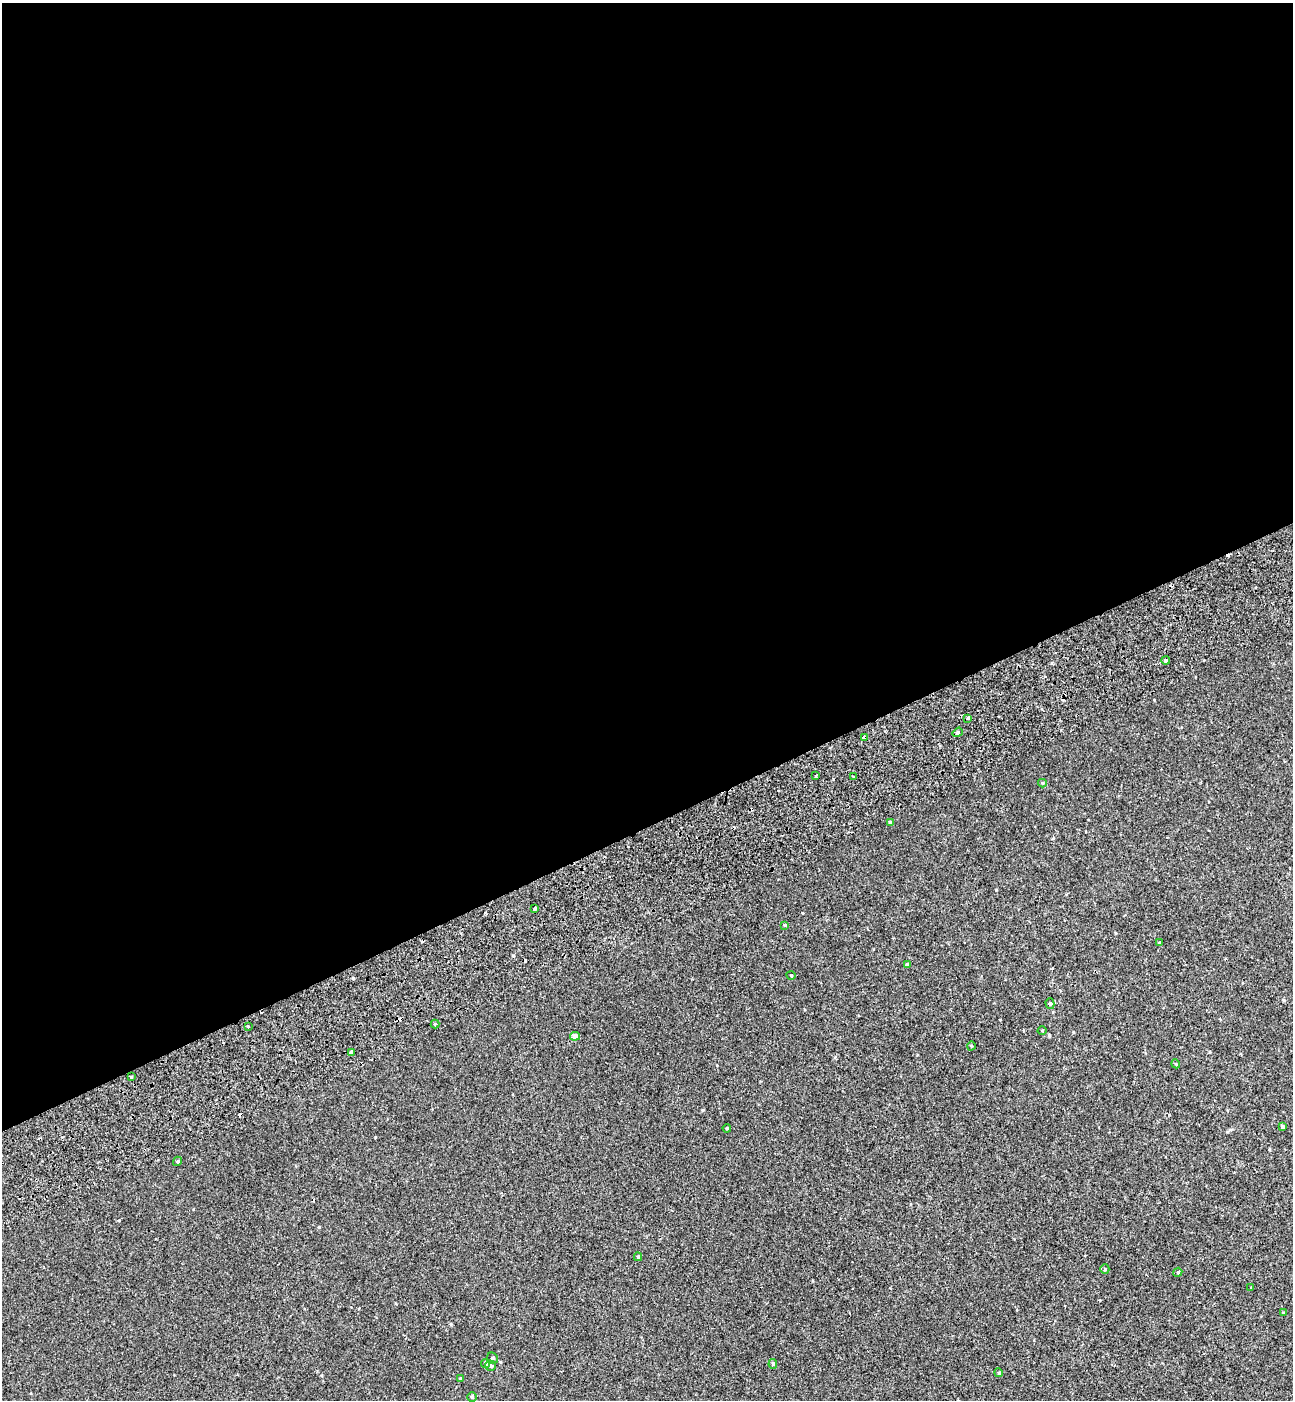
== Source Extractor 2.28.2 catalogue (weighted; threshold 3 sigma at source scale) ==
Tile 2 of 4 x 4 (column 2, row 1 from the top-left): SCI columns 1524-2814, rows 4297-5694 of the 5576 x 5797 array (HDU 1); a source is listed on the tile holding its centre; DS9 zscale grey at full resolution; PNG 1295 x 1402 px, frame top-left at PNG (2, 3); each listed source drawn as its Kron ellipse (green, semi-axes under 4 px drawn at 4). Shown black and unused: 59% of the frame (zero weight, under 2 of 3 exposures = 6% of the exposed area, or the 3 px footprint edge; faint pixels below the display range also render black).
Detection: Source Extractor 2.28.2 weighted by HDU 2 'WHT'; one run over the whole footprint, this tile lists its part. Background 5.37e-04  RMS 0.0065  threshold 0.0291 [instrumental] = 3 sigma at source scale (4.5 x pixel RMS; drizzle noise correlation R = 1.50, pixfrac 1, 0.0396/0.0396 arcsec/px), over >= 5 px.
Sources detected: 44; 7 cosmic-ray / hot-pixel residue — neither listed nor drawn; the other 37 listed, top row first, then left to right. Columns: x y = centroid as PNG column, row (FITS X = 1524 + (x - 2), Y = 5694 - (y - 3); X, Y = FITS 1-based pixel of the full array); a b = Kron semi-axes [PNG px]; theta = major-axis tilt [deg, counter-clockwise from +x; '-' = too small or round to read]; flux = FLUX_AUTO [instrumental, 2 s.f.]
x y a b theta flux
1166 661 4 4 - 1.1
968 718 3 3 - 0.53
958 732 5 4 - 1.3
864 738 4 4 - 11
816 776 3 2 - 0.69
854 777 4 3 - 0.52
1042 783 4 4 - 0.55
890 822 4 3 - 1
535 909 3 3 - 6
785 925 3 3 - 0.63
1160 943 4 3 - 0.71
907 964 4 4 - 1
791 975 4 3 - 0.48
1050 1004 5 4 - 0.86
435 1024 4 4 - 0.64
248 1026 3 2 - 0.61
1042 1030 4 3 - 0.57
575 1036 5 4 - 4.8
971 1046 4 3 - 0.43
351 1052 4 3 - 4.9
1176 1064 4 3 - 0.51
132 1077 3 3 - 1.6
1282 1126 4 3 - 0.84
727 1128 4 3 - 0.52
178 1161 5 4 - 0.88
638 1257 4 3 - 0.88
1105 1269 5 4 - 0.65
1178 1272 4 3 - 0.56
1251 1287 3 2 - 0.75
1283 1313 4 3 - 0.5
492 1358 6 5 - 1.2
486 1363 5 4 - 0.99
773 1364 5 4 - 0.94
491 1366 5 5 - 1
999 1373 4 3 - 0.54
460 1379 4 4 - 0.66
472 1397 4 4 - 0.91
Overlapping masked pixels (flux is a lower limit): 1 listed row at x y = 864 738
Unlisted compact peaks at least as high as the median listed source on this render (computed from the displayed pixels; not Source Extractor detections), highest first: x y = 513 956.